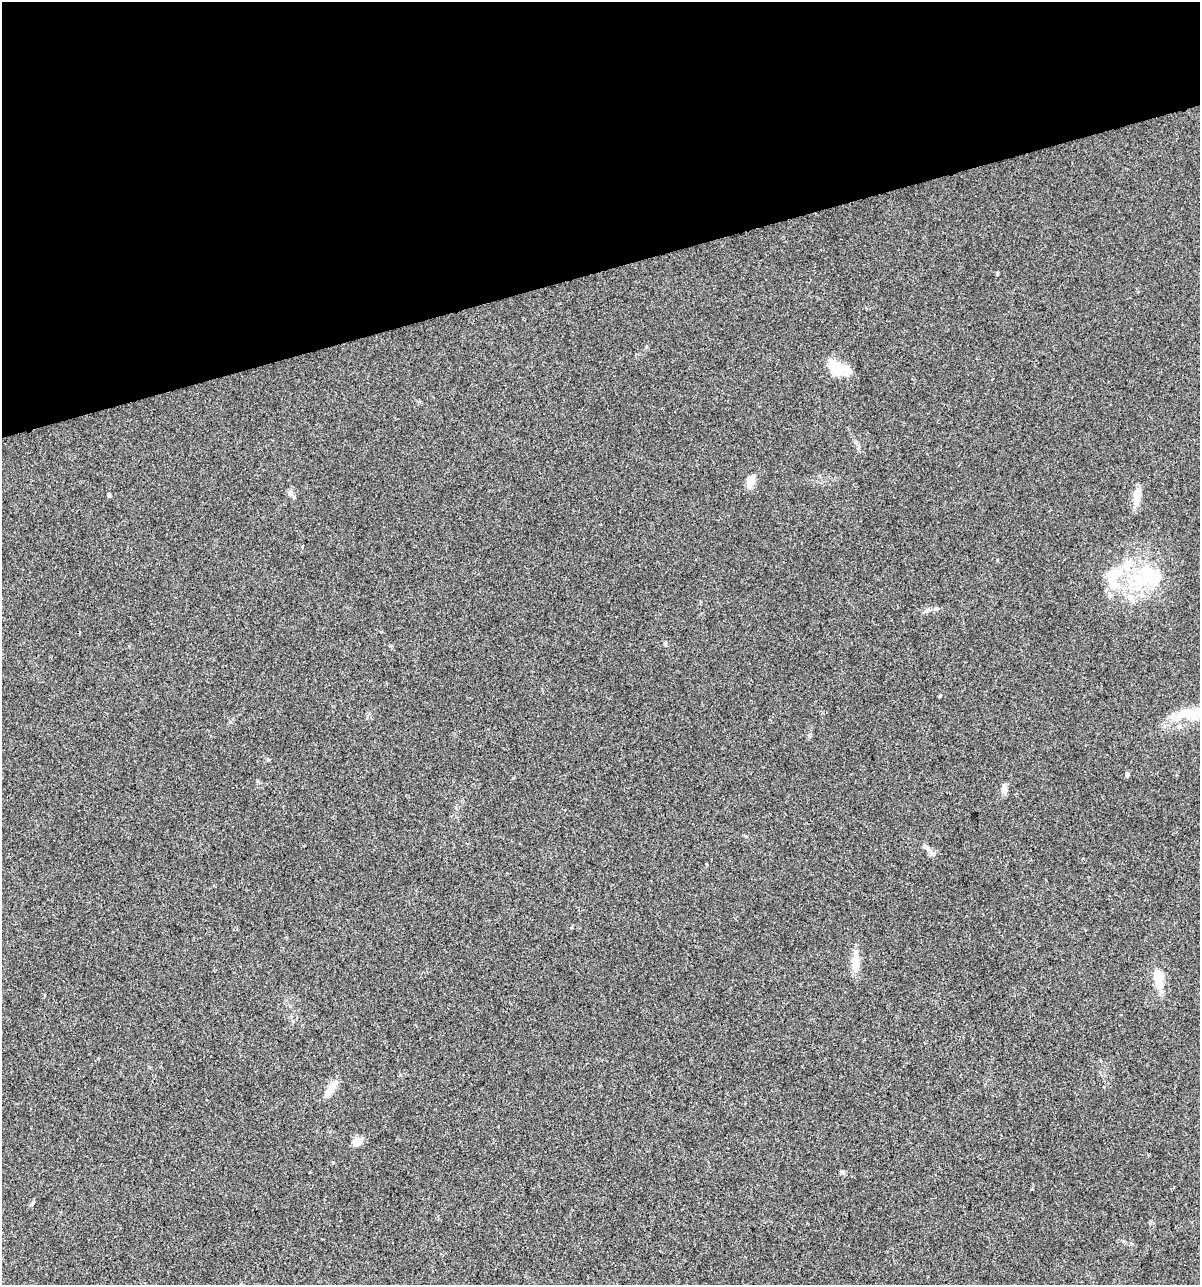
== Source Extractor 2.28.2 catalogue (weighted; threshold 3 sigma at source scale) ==
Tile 3 of 4 x 4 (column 3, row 1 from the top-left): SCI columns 2491-3688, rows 3851-5133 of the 4930 x 5133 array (HDU 1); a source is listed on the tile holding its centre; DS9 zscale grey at full resolution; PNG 1202 x 1287 px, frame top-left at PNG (2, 2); no overlay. Shown black and unused: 21% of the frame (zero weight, under 2 of 3 exposures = <1% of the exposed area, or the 3 px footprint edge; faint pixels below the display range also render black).
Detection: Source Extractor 2.28.2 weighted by HDU 2 'WHT'; one run over the whole footprint, this tile lists its part. Background 0.0328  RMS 0.0063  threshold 0.0282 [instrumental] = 3 sigma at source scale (4.5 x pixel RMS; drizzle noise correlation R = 1.50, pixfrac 1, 0.0396/0.0396 arcsec/px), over >= 5 px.
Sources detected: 28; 6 inside a brighter listed object's ellipse — not listed separately; the other 22 listed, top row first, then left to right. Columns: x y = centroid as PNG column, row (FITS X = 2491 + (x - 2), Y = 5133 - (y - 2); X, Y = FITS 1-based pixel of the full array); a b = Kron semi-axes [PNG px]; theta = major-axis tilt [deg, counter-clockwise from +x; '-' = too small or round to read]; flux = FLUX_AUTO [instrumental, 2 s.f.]
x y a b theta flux
997 273 4 3 - 0.85
835 367 23 16 -55 12
750 481 17 9 75 5.3
290 493 6 6 - 1.7
109 495 4 3 - 1.4
1137 497 21 9 83 7.7
302 546 3 3 - 0.89
1113 574 17 15 -21 11
1138 580 28 21 -47 31
936 608 7 5 15 1.3
927 610 8 5 47 1.6
940 695 4 3 - 0.69
1189 714 44 16 1 21
1127 774 5 4 - 1.4
1004 789 11 7 84 3.5
933 854 6 6 - 1.5
706 864 4 3 - 0.43
855 962 24 8 87 10
1158 981 22 12 88 11
331 1089 22 8 55 7.2
357 1142 11 7 38 6.3
842 1172 7 4 -44 0.99
Unlisted compact peaks at least as high as the median listed source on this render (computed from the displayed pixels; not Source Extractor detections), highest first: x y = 997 560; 268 760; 257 781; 32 1204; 665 643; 333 1162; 646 347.